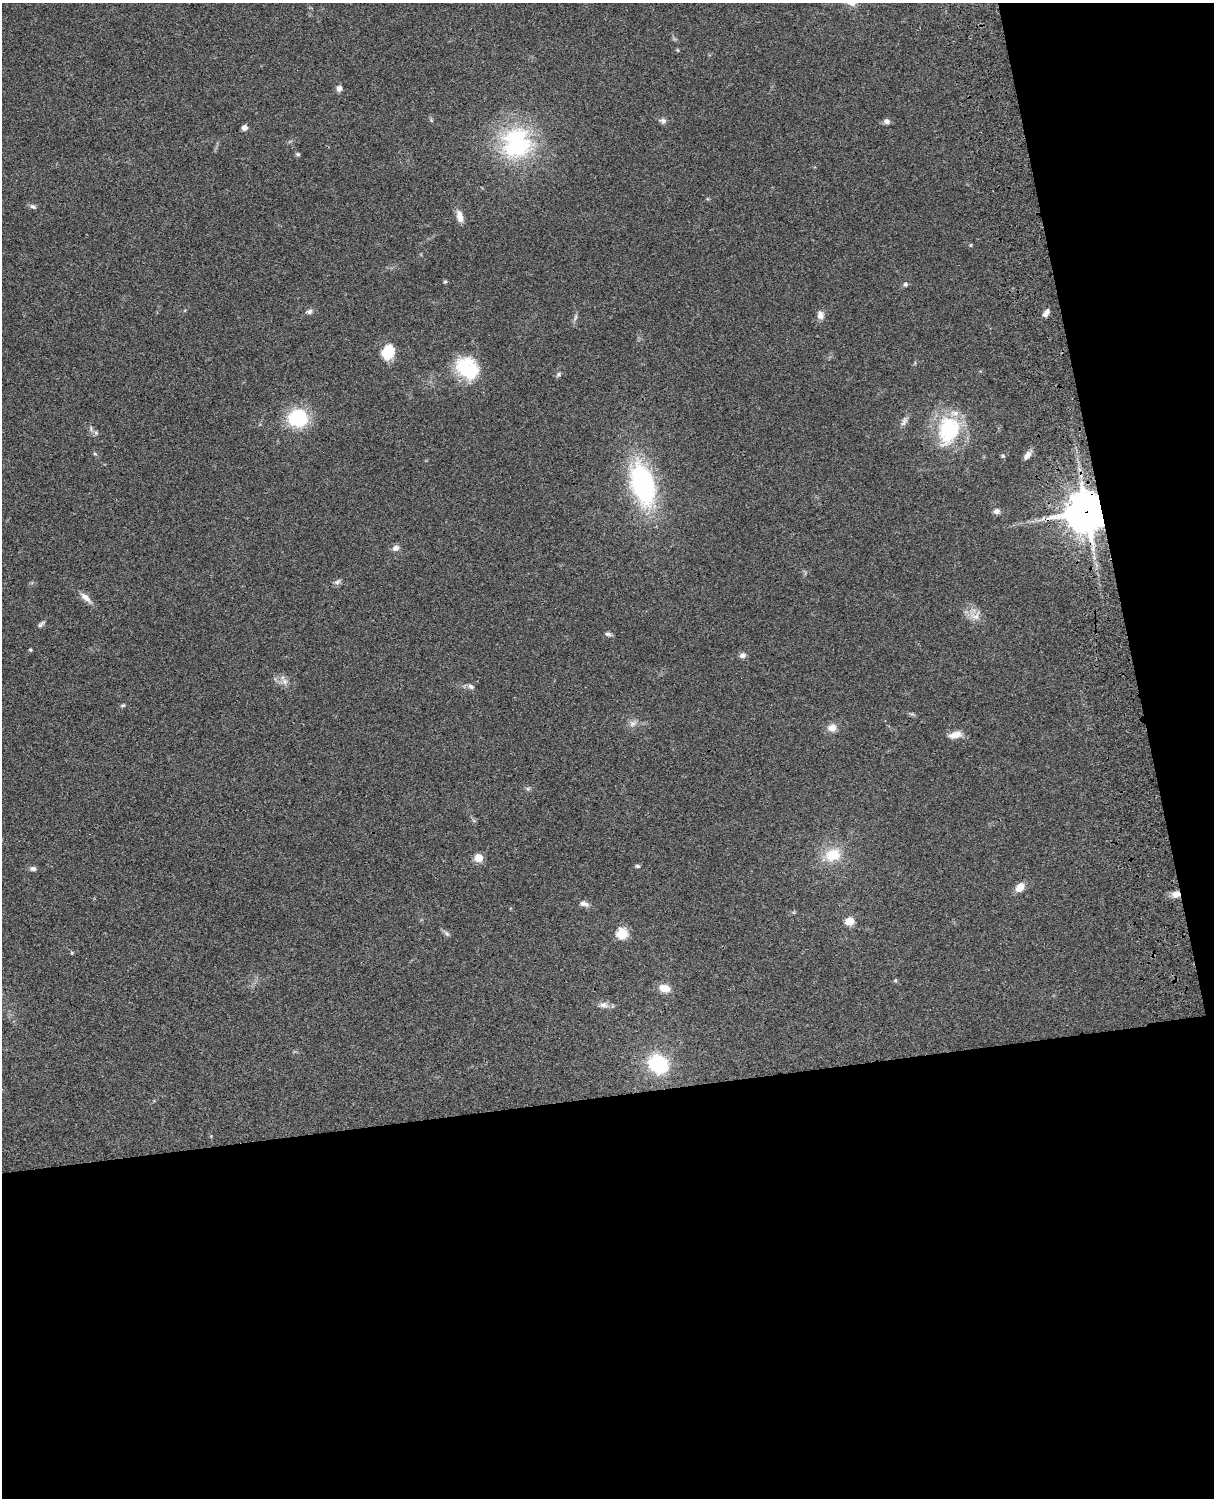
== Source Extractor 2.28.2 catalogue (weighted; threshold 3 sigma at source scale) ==
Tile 12 of 4 x 3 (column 4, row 3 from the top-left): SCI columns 3757-4968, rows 277-1772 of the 5087 x 4927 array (HDU 1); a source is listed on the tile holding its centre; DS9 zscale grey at full resolution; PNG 1216 x 1500 px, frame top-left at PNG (2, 3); no overlay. Shown black and unused: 33% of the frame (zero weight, under 3 of 4 exposures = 6% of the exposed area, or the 3 px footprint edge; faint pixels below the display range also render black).
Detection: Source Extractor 2.28.2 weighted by HDU 2 'WHT'; one run over the whole footprint, this tile lists its part. Background 0.0802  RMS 0.0058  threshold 0.0262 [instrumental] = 3 sigma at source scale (4.5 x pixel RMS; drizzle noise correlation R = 1.50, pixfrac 1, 0.05/0.05 arcsec/px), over >= 5 px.
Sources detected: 58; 1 inside a brighter object's white glare — not listed; the other 57 listed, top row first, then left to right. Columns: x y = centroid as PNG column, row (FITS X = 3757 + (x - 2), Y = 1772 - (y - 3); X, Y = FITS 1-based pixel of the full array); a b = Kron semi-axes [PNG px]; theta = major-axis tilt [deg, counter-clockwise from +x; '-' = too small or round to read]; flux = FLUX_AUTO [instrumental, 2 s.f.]
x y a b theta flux
339 88 7 7 - 2.2
431 120 6 4 -72 0.71
663 121 10 6 -19 1.8
887 121 7 6 - 2
244 128 6 6 - 2.4
517 146 41 27 13 55
298 154 6 4 -21 0.87
33 206 8 5 -29 1.5
460 216 16 7 -74 4.3
445 282 5 5 - 0.75
905 284 5 5 - 1.4
309 311 8 6 18 1.7
1046 313 11 5 54 2.8
820 315 9 7 -80 3.6
575 317 9 4 77 1.3
388 352 16 13 59 14
467 368 28 22 -43 30
558 375 7 6 - 1.2
298 418 20 18 6 33
904 422 14 6 64 2.3
948 429 21 15 78 51
96 433 6 5 - 1.1
95 454 6 3 -20 0.69
1027 455 12 6 52 2.9
1003 456 5 4 - 0.81
643 484 32 16 -74 120
996 511 8 7 - 2.1
1086 512 13 12 - 1600
396 548 8 7 - 2.7
337 582 9 5 28 1.5
86 598 18 7 -43 4.1
975 616 15 13 32 5.6
41 624 11 5 42 1.4
608 634 9 5 -8 1.4
30 650 5 4 - 0.64
742 655 8 6 12 2.1
284 681 9 8 - 2.9
471 686 9 6 -33 1.7
123 705 5 4 - 0.79
632 724 10 9 - 2.7
832 728 11 10 - 4.2
955 735 17 8 10 5.2
832 855 19 15 14 15
478 858 5 5 - 19
638 866 5 4 - 1.2
33 869 8 6 -13 1.6
1020 887 10 7 48 6.2
1176 894 11 8 11 3.9
584 904 12 7 -14 2.6
849 921 5 5 - 20
622 933 6 6 - 39
447 934 8 4 -58 1.2
72 953 5 3 - 0.59
895 980 6 3 -72 0.61
664 988 12 8 -18 6.2
603 1005 11 8 -17 2.9
658 1064 16 13 -38 41
Overlapping masked pixels (flux is a lower limit): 2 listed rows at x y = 1086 512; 1176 894